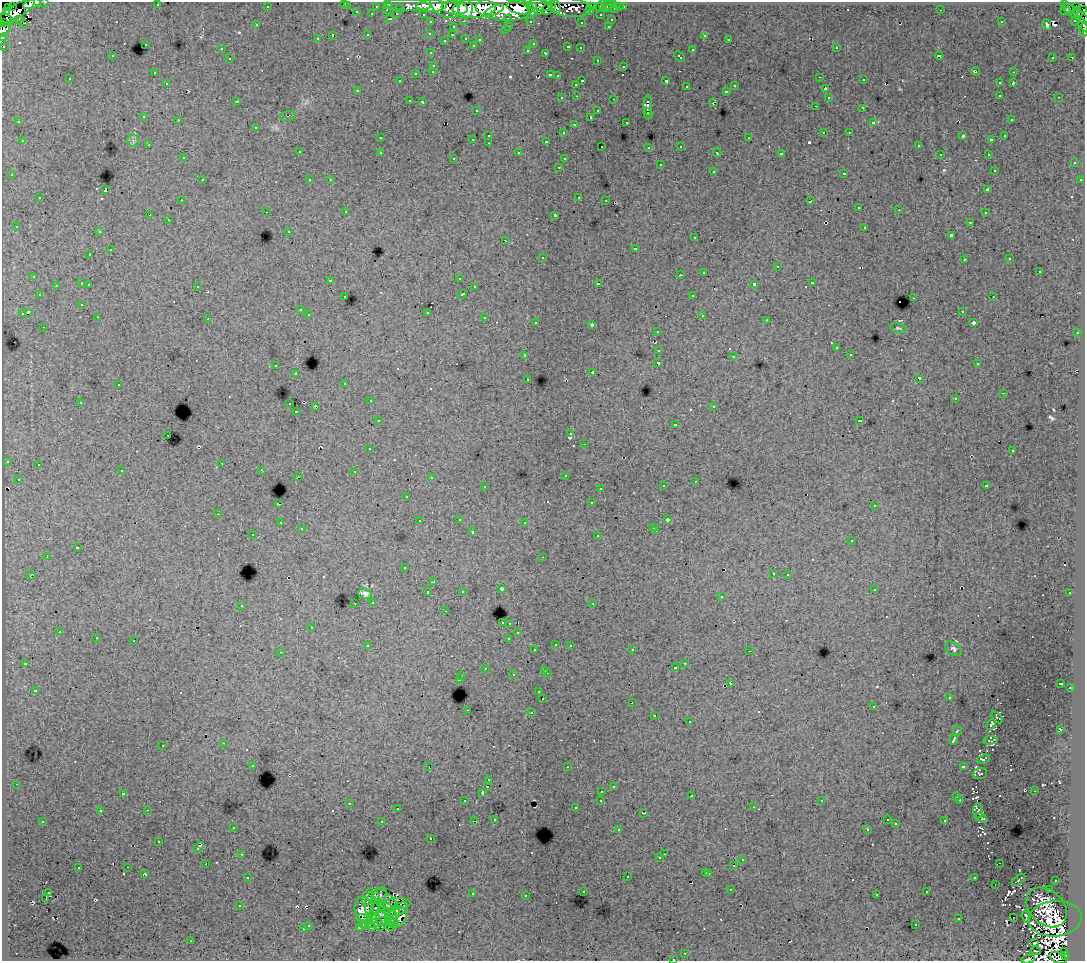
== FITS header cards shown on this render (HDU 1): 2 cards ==
NAXIS1  =                 1083
NAXIS2  =                  959

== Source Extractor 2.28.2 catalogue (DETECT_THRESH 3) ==
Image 1083 x 959 px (HDU 1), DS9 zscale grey, 1 PNG px = 1 image px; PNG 1087 x 963 px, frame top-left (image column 1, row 959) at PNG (2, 2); each listed source drawn as its Kron ellipse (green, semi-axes under 4 px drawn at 4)
Background 203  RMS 1.6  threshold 4.67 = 3 sigma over >= 5 px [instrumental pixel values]
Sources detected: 653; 5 with non-positive FLUX_AUTO (blend fragments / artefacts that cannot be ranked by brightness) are neither listed nor drawn; of the other 648, the 500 brightest by FLUX_AUTO listed and drawn (148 fainter detections omitted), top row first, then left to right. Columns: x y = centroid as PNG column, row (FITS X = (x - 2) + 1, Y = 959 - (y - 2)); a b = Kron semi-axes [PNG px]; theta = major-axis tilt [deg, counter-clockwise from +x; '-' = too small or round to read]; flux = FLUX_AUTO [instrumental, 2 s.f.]
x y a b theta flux
45 2 3 2 - 7400
344 3 3 2 - 500
32 4 9 4 19 46000
388 4 3 3 - 7500
603 4 3 3 - 4500
614 4 3 3 - 7200
1065 4 3 3 - 7000
157 5 3 2 - 280
408 5 23 5 -3 43000
540 5 13 5 -8 160000
609 5 6 3 22 7400
13 6 2 2 - 3500
267 6 3 3 - 2800
347 6 3 3 - 1400
376 6 3 2 - 2000
431 6 15 6 2 280000
445 6 16 10 -33 280000
555 6 8 4 -69 58000
590 6 3 3 - 3300
1076 6 4 2 - 860
8 7 2 2 - 2500
520 7 13 7 -7 290000
593 7 3 2 - 2700
600 7 3 2 - 5100
620 7 3 3 - 1200
623 7 3 3 - 4100
400 8 3 3 - 1700
455 8 13 7 -7 310000
474 8 22 9 3 660000
549 8 8 5 38 94000
569 8 21 9 -6 57000
1068 8 6 3 -7 6200
466 9 9 7 90 240000
503 9 27 11 -6 840000
607 9 4 3 - 3600
615 9 3 3 - 9000
387 10 3 2 - 710
533 10 7 5 -76 140000
539 10 4 3 - 60000
941 10 3 2 - 220
1084 10 2 2 - 3700
6 11 2 2 - 3300
16 11 21 6 30 220000
494 11 11 4 24 150000
590 11 3 3 - 990
1065 11 5 3 - 4600
1076 11 4 3 - 120000
357 12 3 2 - 780
372 14 3 3 - 2400
397 14 3 3 - 670
423 14 3 2 - 4000
1077 14 5 3 - 25000
601 15 3 3 - 2000
508 18 3 3 - 2100
1083 18 7 4 -37 16000
7 19 7 2 -38 20000
19 19 3 3 - 1600
390 19 3 2 - 1100
611 20 3 3 - 750
1076 20 5 3 - 12000
464 21 3 2 - 890
530 21 3 3 - 1700
431 22 3 3 - 3500
581 22 3 3 - 310
1001 22 3 3 - 260
2 23 2 2 - 5800
24 23 4 2 - 370
1083 24 9 3 -56 9000
256 25 3 3 - 290
1047 25 5 3 - 600
509 26 3 2 - 770
608 26 3 3 - 900
453 27 3 3 - 960
4 30 7 5 43 20000
505 30 3 2 - 420
1084 30 6 2 -83 7800
430 33 3 3 - 450
368 35 3 3 - 1100
452 35 3 2 - 430
704 35 3 3 - 750
332 36 3 3 - 2000
2 37 3 2 - 4800
466 38 3 3 - 790
317 39 3 3 - 550
480 39 3 3 - 470
729 39 3 2 - 270
445 40 3 3 - 230
145 44 3 3 - 860
533 44 3 3 - 310
473 45 3 3 - 430
3 46 3 3 - 2100
568 47 3 3 - 1100
580 48 3 3 - 350
836 48 3 2 - 720
221 49 3 3 - 540
528 50 3 3 - 520
692 50 3 3 - 1000
431 53 3 3 - 570
546 53 4 3 - 1100
112 56 3 3 - 370
939 56 4 3 - 370
679 57 6 3 -43 950
1053 57 3 2 - 430
1071 57 3 2 - 280
230 59 3 3 - 730
597 60 3 3 - 530
434 65 3 3 - 860
624 66 3 3 - 830
433 71 3 3 - 740
975 71 4 3 - 480
154 72 3 2 - 350
1013 72 3 2 - 810
416 73 3 3 - 1200
550 75 3 3 - 1100
558 76 3 3 - 360
820 77 3 2 - 330
70 79 3 3 - 470
864 80 3 2 - 490
400 81 3 3 - 350
582 81 3 3 - 1300
666 81 3 3 - 2200
167 83 3 3 - 570
999 83 3 3 - 790
1013 83 3 3 - 1300
576 84 3 3 - 590
735 86 3 3 - 750
687 87 3 3 - 510
825 89 3 3 - 840
358 90 3 3 - 730
726 91 3 3 - 1000
1000 95 3 2 - 570
577 96 3 2 - 670
828 97 3 3 - 570
1059 97 3 2 - 460
562 98 3 3 - 480
614 99 3 2 - 1100
409 100 3 2 - 520
237 101 3 2 - 250
422 102 3 3 - 250
713 102 4 2 - 1200
648 106 10 3 -90 5700
815 106 3 2 - 330
863 108 4 3 - 1500
476 110 3 3 - 410
598 111 3 3 - 730
648 113 6 3 -73 2400
288 116 8 4 12 240
144 117 3 3 - 720
591 117 3 3 - 860
1011 119 3 3 - 380
179 120 3 2 - 540
19 122 3 3 - 320
626 122 3 2 - 350
874 122 3 3 - 400
574 124 4 3 - 380
256 127 3 3 - 570
823 132 2 2 - 270
849 132 3 2 - 450
563 133 3 3 - 470
489 135 3 3 - 580
963 136 4 3 - 1200
1005 136 3 3 - 440
380 138 3 3 - 480
749 138 3 3 - 780
473 139 3 2 - 620
991 140 3 3 - 310
22 141 3 2 - 740
133 141 6 5 - 250
546 141 4 3 - 450
489 143 3 2 - 530
149 145 3 2 - 390
918 145 3 3 - 440
602 146 3 2 - 230
681 146 3 3 - 610
649 147 3 3 - 510
299 152 3 3 - 600
380 152 3 3 - 820
519 153 3 3 - 450
717 153 4 3 - 470
781 154 4 3 - 3800
940 154 3 2 - 310
988 154 3 2 - 480
183 158 3 3 - 410
454 158 3 3 - 350
564 159 3 3 - 220
1074 163 3 3 - 740
660 165 3 3 - 1100
559 167 3 2 - 410
994 170 3 3 - 380
713 171 3 3 - 920
844 173 3 3 - 1100
12 175 3 3 - 540
202 180 3 2 - 650
310 180 3 3 - 510
330 180 3 3 - 270
1080 180 3 3 - 430
105 190 3 3 - 12000
988 190 3 3 - 850
579 197 3 2 - 1100
40 198 3 3 - 940
181 200 3 2 - 400
606 200 3 2 - 410
810 201 4 3 - 1500
859 207 3 2 - 450
899 210 2 2 - 340
266 212 3 2 - 380
346 212 3 2 - 520
985 213 3 2 - 480
150 215 4 3 - 1300
555 215 4 3 - 4000
168 219 3 2 - 520
970 222 3 3 - 440
16 226 3 3 - 330
865 227 3 3 - 880
289 231 3 3 - 360
99 232 3 3 - 550
951 235 3 3 - 2900
695 238 3 3 - 620
506 241 3 2 - 530
635 248 3 3 - 1200
110 250 3 3 - 1300
90 255 3 3 - 490
542 257 3 3 - 660
1010 259 3 3 - 340
964 260 3 3 - 420
777 266 3 3 - 720
1039 271 3 3 - 1500
704 272 3 3 - 1100
680 275 3 2 - 5300
34 276 3 3 - 630
459 278 3 3 - 300
330 280 3 3 - 430
82 283 3 3 - 1400
812 283 3 3 - 1100
89 284 3 2 - 640
599 284 3 3 - 2300
754 284 4 3 - 3400
56 285 3 2 - 490
197 286 3 3 - 780
474 287 3 3 - 550
462 294 5 3 - 1100
39 295 3 3 - 430
693 295 3 2 - 510
345 297 3 3 - 500
993 297 3 2 - 550
914 298 3 2 - 1000
82 304 3 3 - 520
300 310 3 3 - 450
962 311 3 3 - 480
28 312 4 3 - 3300
427 312 3 3 - 1500
22 314 3 3 - 1600
309 315 3 3 - 580
702 315 3 2 - 330
98 317 3 2 - 340
485 318 3 3 - 1300
208 319 3 2 - 220
767 320 3 2 - 380
536 322 3 3 - 470
973 323 3 3 - 540
592 325 3 3 - 1600
44 327 3 2 - 450
898 328 8 4 -13 200
657 331 3 3 - 610
1077 333 3 2 - 700
836 348 3 3 - 560
658 350 3 2 - 660
850 354 3 3 - 310
525 355 3 3 - 660
734 356 4 2 - 310
658 363 4 3 - 3800
977 364 3 2 - 310
276 366 3 3 - 770
593 372 3 3 - 990
296 374 3 3 - 420
919 378 4 3 - 3200
528 379 3 3 - 530
345 383 3 3 - 430
118 385 3 2 - 570
1003 393 3 2 - 360
955 399 3 3 - 300
370 401 3 2 - 420
80 402 3 3 - 540
290 404 3 3 - 980
315 406 3 2 - 1400
714 406 3 3 - 630
296 412 3 2 - 260
378 421 3 3 - 530
860 421 3 3 - 360
675 424 3 3 - 350
571 434 3 3 - 410
168 435 3 2 - 350
585 444 3 2 - 290
370 449 3 2 - 300
1012 451 3 3 - 400
7 461 3 3 - 490
222 463 3 2 - 450
38 465 3 2 - 270
261 470 3 2 - 33000
122 471 3 3 - 620
354 471 3 2 - 410
565 475 3 3 - 420
298 477 3 2 - 340
431 477 3 3 - 370
18 479 3 3 - 330
695 481 3 2 - 480
485 486 3 3 - 650
663 486 3 3 - 590
987 486 3 3 - 330
600 488 3 2 - 450
407 496 3 3 - 400
591 503 3 3 - 370
278 504 3 3 - 1900
874 506 3 3 - 360
218 514 3 2 - 600
459 519 3 3 - 600
667 520 3 3 - 540
419 521 3 3 - 360
525 522 3 3 - 430
280 523 3 3 - 480
654 527 3 3 - 300
301 529 3 3 - 340
656 531 3 2 - 470
472 532 3 3 - 1200
253 535 3 2 - 300
598 536 3 3 - 420
852 541 3 3 - 550
77 548 3 3 - 1900
47 557 3 2 - 1200
543 557 3 2 - 300
404 568 3 3 - 330
773 573 3 3 - 570
788 574 3 3 - 680
31 575 4 4 - 200
433 582 4 2 - 330
501 589 3 3 - 840
874 589 3 3 - 520
462 591 3 3 - 440
428 592 3 3 - 900
1070 593 3 3 - 440
365 594 7 5 -21 450
721 597 3 3 - 570
373 602 3 3 - 540
355 603 3 2 - 500
593 603 3 2 - 260
241 605 3 3 - 790
445 611 3 2 - 300
502 622 3 3 - 290
510 623 3 3 - 620
312 627 3 3 - 600
59 632 3 2 - 620
518 633 3 3 - 390
96 638 3 3 - 610
509 638 3 3 - 1200
134 641 3 2 - 800
556 644 3 3 - 480
570 645 3 3 - 590
368 646 4 3 - 780
953 649 9 6 -35 340
535 650 3 3 - 540
632 650 3 2 - 550
749 651 3 2 - 370
280 652 3 2 - 240
25 663 3 3 - 400
685 663 3 2 - 520
485 668 3 3 - 490
676 668 3 3 - 360
545 670 3 3 - 720
547 673 3 2 - 920
513 675 3 3 - 680
462 676 3 3 - 620
459 679 4 3 - 1400
1061 683 3 3 - 430
731 684 3 3 - 840
1070 688 3 2 - 450
35 691 3 3 - 560
539 692 3 3 - 480
949 697 3 3 - 280
543 698 3 2 - 700
632 702 3 2 - 330
873 707 3 2 - 450
467 710 2 2 - 590
531 712 3 2 - 850
654 715 3 3 - 310
997 717 7 3 -52 270
690 722 3 3 - 690
991 724 5 3 - 230
1060 730 4 4 - 2500
957 731 5 3 - 2200
954 740 5 3 - 8000
990 740 7 3 4 230
224 743 3 2 - 760
163 745 3 3 - 860
983 759 7 3 19 350
253 765 3 3 - 430
963 766 4 3 - 1600
429 767 3 2 - 1400
567 767 3 2 - 310
980 774 7 5 18 360
489 780 3 3 - 440
16 784 3 2 - 480
488 786 3 2 - 1000
614 786 3 3 - 400
602 791 3 2 - 540
1034 791 3 2 - 300
123 793 3 3 - 660
482 793 3 3 - 480
692 796 3 2 - 340
957 797 3 3 - 340
960 799 3 3 - 400
601 800 3 3 - 590
465 801 3 3 - 580
822 801 3 3 - 320
349 803 3 2 - 880
754 807 3 2 - 480
575 808 3 3 - 500
397 809 3 2 - 470
147 810 3 2 - 930
100 811 3 3 - 340
978 811 7 5 -87 250
643 813 3 2 - 460
981 818 6 3 -31 380
495 819 3 3 - 480
887 820 3 2 - 330
43 821 3 3 - 510
475 821 3 2 - 810
945 821 3 3 - 880
382 822 3 3 - 1500
896 824 3 3 - 260
233 827 3 3 - 600
867 829 3 3 - 380
618 830 3 3 - 450
431 838 3 3 - 400
159 841 3 3 - 230
198 847 6 3 43 430
242 854 3 2 - 630
664 854 2 2 - 450
660 858 3 3 - 470
742 860 3 3 - 720
999 863 4 2 - 200
206 864 2 2 - 440
734 865 3 2 - 710
128 867 3 2 - 430
78 868 3 3 - 1100
706 872 3 3 - 920
709 873 3 3 - 1000
144 874 4 3 - 1200
627 876 3 3 - 1300
248 877 3 3 - 610
974 878 3 3 - 590
1019 880 8 2 39 270
1056 880 3 3 - 610
995 884 3 2 - 700
731 890 3 2 - 480
1049 890 3 2 - 600
583 891 3 3 - 570
927 892 3 3 - 550
48 893 3 2 - 280
472 894 3 3 - 700
877 894 3 3 - 360
379 895 9 6 50 1100
526 896 3 2 - 390
368 897 9 5 67 980
46 898 4 2 - 560
372 904 12 7 79 1900
387 904 17 8 -49 3100
397 904 14 5 4 1100
240 906 3 3 - 360
378 907 8 5 48 1300
1047 907 23 17 -43 5000
398 909 10 5 26 1900
364 910 13 9 -75 3200
390 914 12 5 -62 2000
378 915 15 8 -84 1400
398 917 11 8 67 1300
1026 917 6 3 -72 250
372 918 6 5 - 920
1013 918 2 2 - 220
364 919 8 3 -14 210
387 919 13 6 -61 2000
959 919 3 3 - 1100
1055 919 27 18 5 2800
382 921 5 2 - 610
374 923 8 4 12 790
393 923 5 3 - 1000
308 925 3 3 - 800
364 925 4 2 - 250
916 925 3 3 - 550
360 927 3 3 - 370
372 928 3 2 - 460
303 929 3 3 - 830
191 941 3 2 - 250
1034 943 4 3 - 270
1036 951 5 2 - 220
1064 952 3 3 - 2800
685 953 3 2 - 460
1066 955 3 3 - 28000
1058 958 9 5 -22 11000
673 959 3 2 - 510
1028 959 7 3 8 390
At the frame edge (FLAGS 8, measured only in part): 12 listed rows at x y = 45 2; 32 4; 1084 10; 2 23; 1083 24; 4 30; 1084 30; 2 37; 3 46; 1058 958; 673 959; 1028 959
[148 fainter detections neither listed nor drawn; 5 non-positive-flux detections neither listed nor drawn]